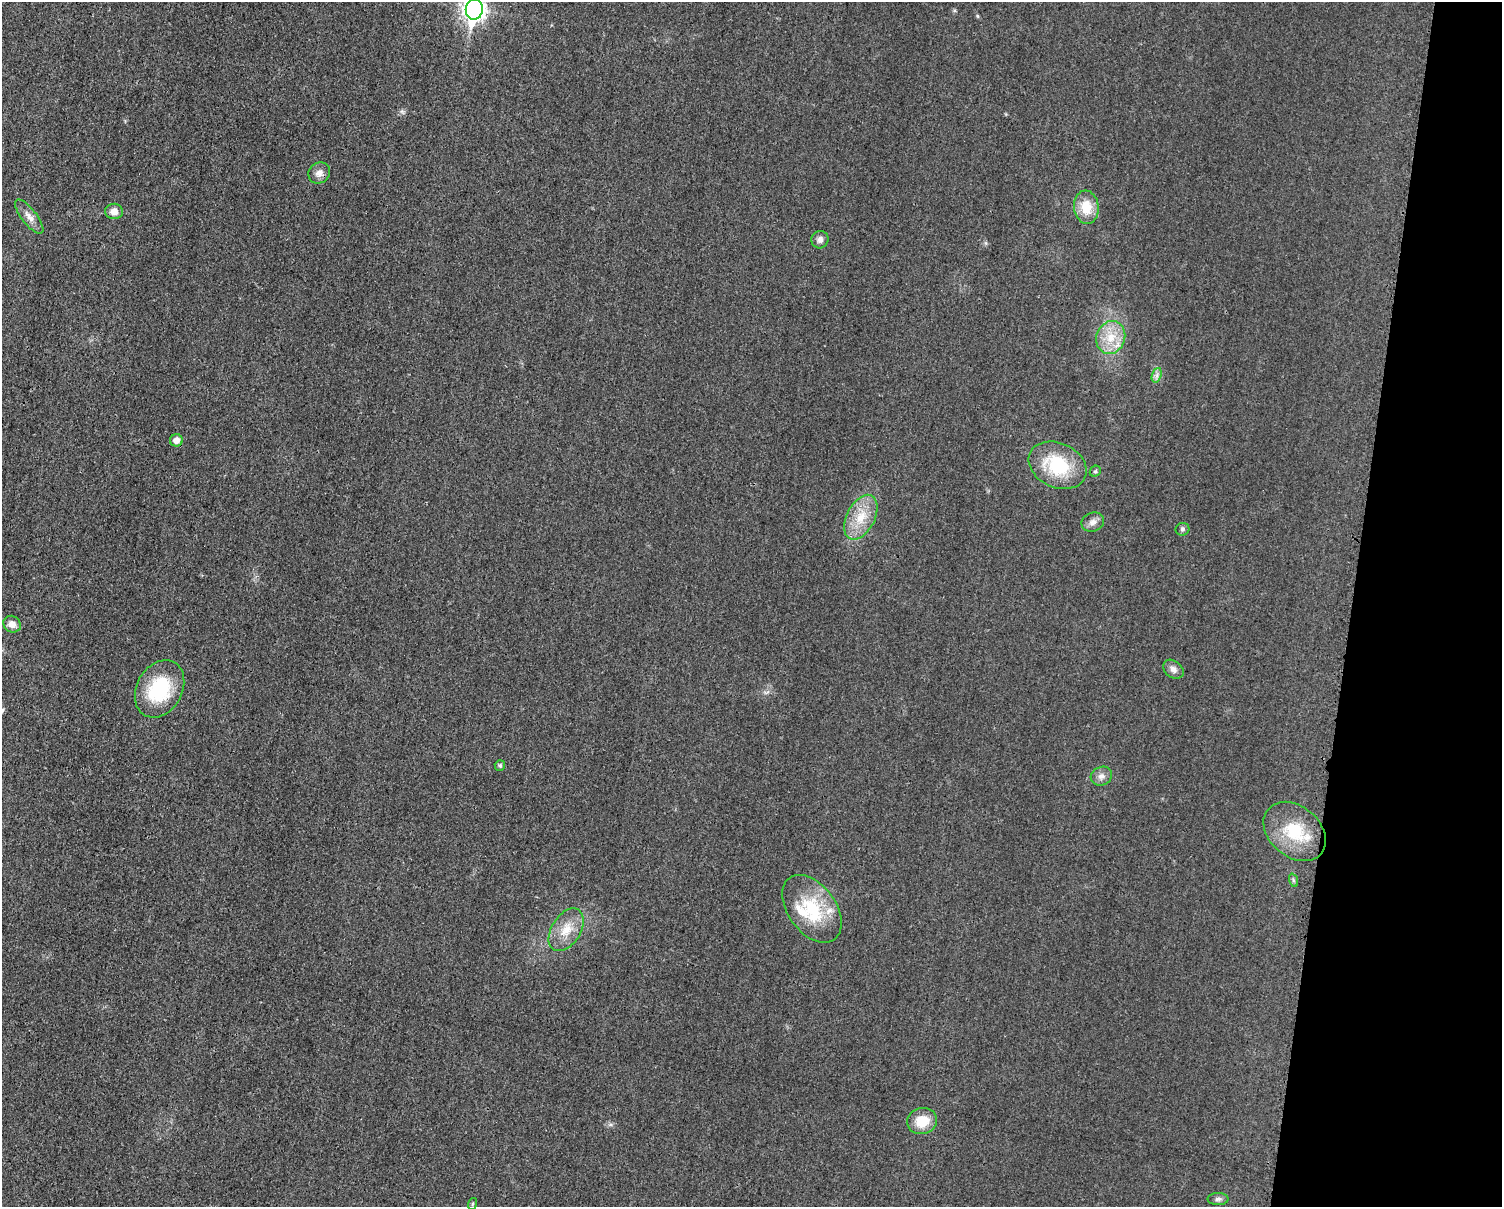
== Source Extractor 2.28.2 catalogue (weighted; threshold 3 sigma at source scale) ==
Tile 6 of 3 x 4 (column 3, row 2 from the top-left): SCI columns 3247-4746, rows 2421-3625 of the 4862 x 4841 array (HDU 1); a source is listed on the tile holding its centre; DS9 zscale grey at full resolution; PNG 1504 x 1209 px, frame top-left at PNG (2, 2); each listed source drawn as its Kron ellipse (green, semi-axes under 4 px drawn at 4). Shown black and unused: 10% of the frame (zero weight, under 3 of 4 exposures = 1% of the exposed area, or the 3 px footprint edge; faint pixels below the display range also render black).
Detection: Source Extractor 2.28.2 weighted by HDU 2 'WHT'; one run over the whole footprint, this tile lists its part. Background 0.029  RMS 0.0058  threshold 0.0262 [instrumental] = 3 sigma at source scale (4.5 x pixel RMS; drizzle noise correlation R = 1.50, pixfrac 1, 0.05/0.05 arcsec/px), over >= 5 px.
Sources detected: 28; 2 inside a brighter listed object's ellipse — not listed separately; the other 26 listed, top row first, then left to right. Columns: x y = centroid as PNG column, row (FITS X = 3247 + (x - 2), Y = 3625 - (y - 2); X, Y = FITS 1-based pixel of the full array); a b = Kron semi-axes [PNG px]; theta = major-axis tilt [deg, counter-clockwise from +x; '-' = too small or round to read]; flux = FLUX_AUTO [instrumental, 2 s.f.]
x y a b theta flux
474 9 10 8 83 350
319 173 11 10 - 4
1086 207 17 12 -84 13
114 211 9 7 -3 4.6
29 217 21 7 -52 4.7
820 240 9 8 - 2.7
1111 338 17 14 70 13
1157 375 7 4 72 1.7
176 440 6 6 - 4.3
1058 465 30 22 -25 34
1095 471 6 5 - 0.97
861 517 24 14 63 14
1093 522 11 9 21 3.3
1182 529 7 6 - 1.3
12 624 9 8 - 4
1173 669 11 8 -40 2.9
160 689 30 22 61 37
500 766 5 5 - 1.4
1101 776 11 9 24 3.2
1295 831 35 25 -40 27
1293 880 7 4 -72 1
812 909 38 24 -54 32
566 930 23 14 57 12
922 1121 15 13 15 13
1218 1199 10 6 2 2
472 1204 6 3 70 0.68
Isophote crosses this tile's border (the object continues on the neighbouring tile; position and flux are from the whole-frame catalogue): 1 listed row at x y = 474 9